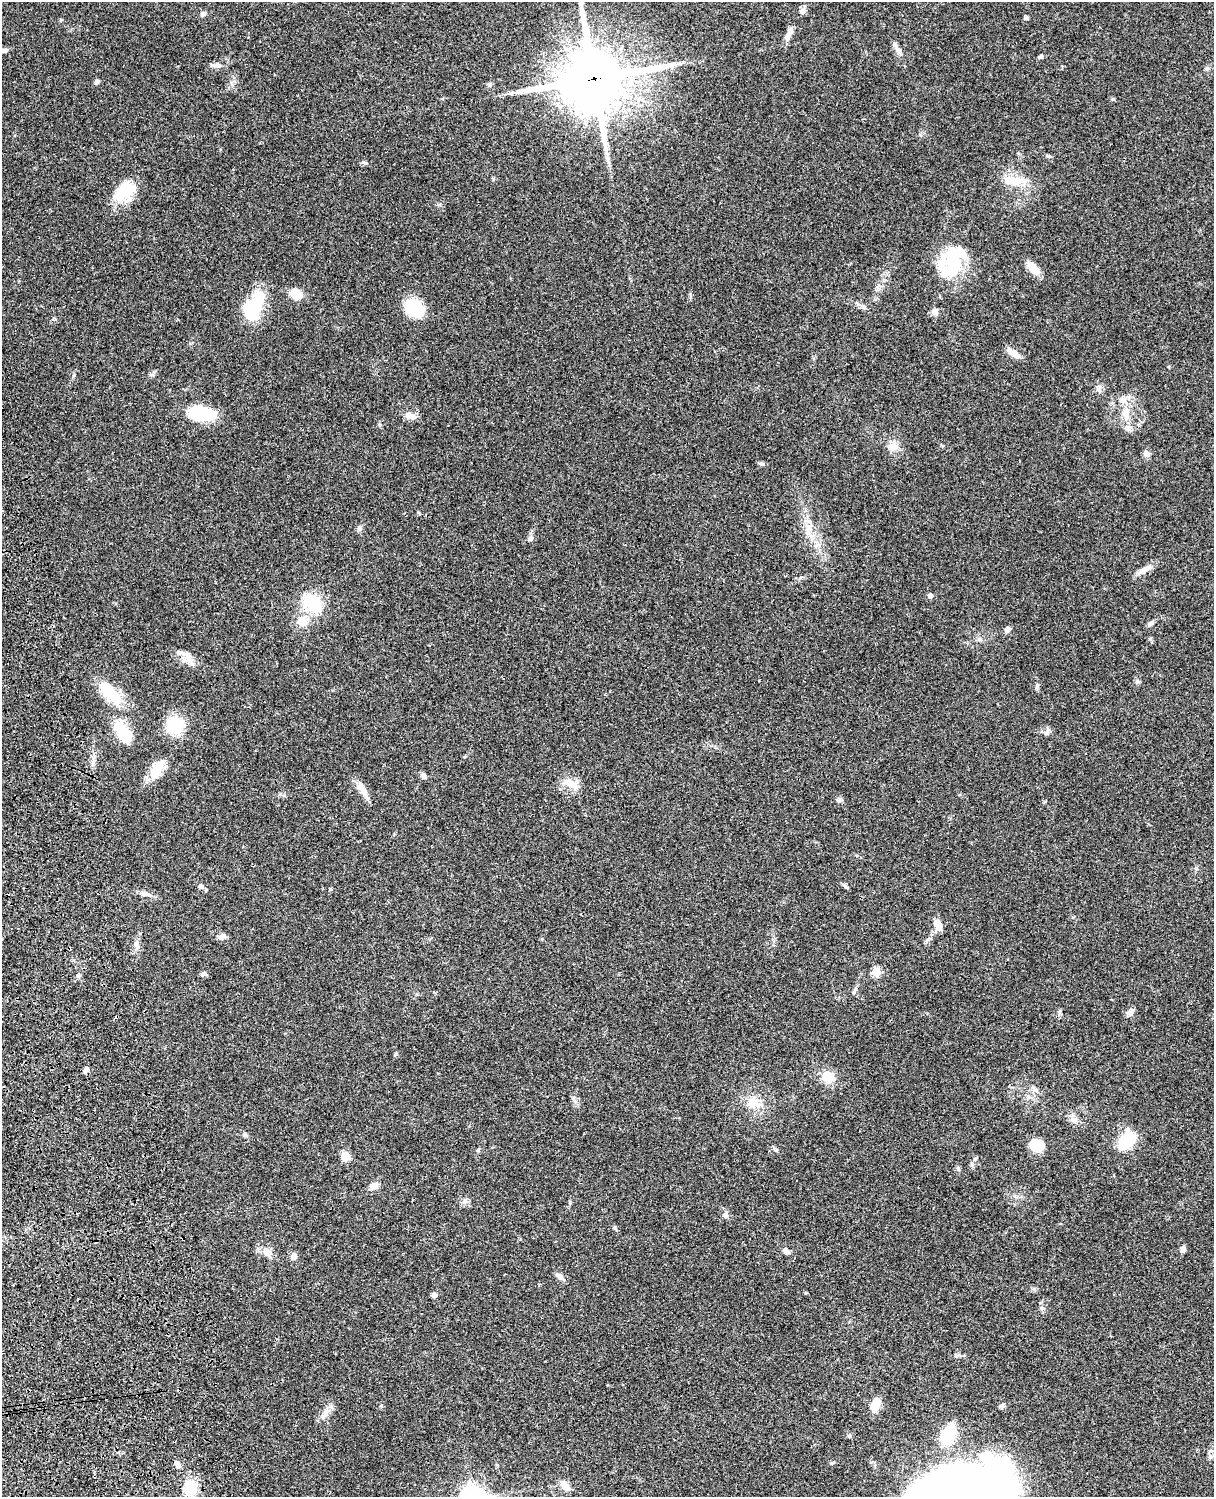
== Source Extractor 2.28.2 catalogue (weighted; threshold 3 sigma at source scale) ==
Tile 7 of 4 x 3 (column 3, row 2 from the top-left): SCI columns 2546-3757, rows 1773-3267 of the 5087 x 4926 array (HDU 1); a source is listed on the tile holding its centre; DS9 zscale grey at full resolution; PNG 1216 x 1499 px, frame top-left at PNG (2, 2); no overlay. Shown black and unused: <1% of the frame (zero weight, under 3 of 4 exposures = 6% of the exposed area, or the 3 px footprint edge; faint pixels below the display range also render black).
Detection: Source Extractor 2.28.2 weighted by HDU 2 'WHT'; one run over the whole footprint, this tile lists its part. Background 0.0876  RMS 0.0061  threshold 0.0273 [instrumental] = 3 sigma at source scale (4.5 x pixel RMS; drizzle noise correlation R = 1.50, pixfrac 1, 0.05/0.05 arcsec/px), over >= 5 px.
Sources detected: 95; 3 inside a brighter object's white glare — not listed; the other 92 listed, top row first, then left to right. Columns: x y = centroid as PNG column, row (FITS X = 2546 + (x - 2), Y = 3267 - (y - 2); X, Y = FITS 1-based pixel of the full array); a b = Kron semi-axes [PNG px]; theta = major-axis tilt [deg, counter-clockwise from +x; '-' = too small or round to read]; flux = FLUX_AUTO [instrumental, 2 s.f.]
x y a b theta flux
803 11 10 7 23 2.3
203 14 7 5 47 1.7
1026 18 4 4 - 1.6
789 34 17 7 63 3.9
4 50 10 6 21 1.8
899 51 12 6 -42 2.5
1041 56 5 5 - 1.1
217 65 15 6 -1 2.8
594 79 22 20 16 3600
97 82 7 5 12 1.3
490 84 6 5 - 1.1
1113 99 5 5 - 0.83
1048 156 9 3 -13 0.87
365 163 6 4 -18 0.87
493 179 6 3 72 0.62
1014 181 26 10 -2 12
125 191 28 19 34 18
954 264 30 18 65 28
1033 268 18 9 -46 6.6
296 294 12 9 -19 11
258 300 32 18 66 19
414 308 17 14 -42 30
934 312 9 7 -64 2.4
1014 354 18 7 -24 4.5
1099 388 10 4 63 1.5
1122 401 12 8 -9 3.9
1126 412 12 9 52 5.2
200 413 23 12 -7 42
410 416 16 8 -19 3.9
893 447 14 11 12 5.1
1146 454 8 7 - 2.6
761 464 6 5 - 1.2
360 528 8 6 56 1.4
808 529 12 8 -77 4.7
530 538 7 6 - 1.5
1145 569 22 6 21 4.2
930 596 6 5 - 1.9
312 603 19 16 -47 27
302 621 13 12 - 7.7
1150 623 9 5 44 1.5
1007 630 8 7 - 2
188 658 25 8 -60 5.2
1137 681 6 5 - 1.1
110 693 39 16 -46 20
175 725 16 15 - 22
122 731 34 15 -55 17
1047 733 8 6 68 1.5
157 770 26 13 62 11
424 776 9 6 -62 1.5
570 783 22 10 -22 7.1
364 793 15 9 -63 4.6
839 800 8 4 -9 1.2
201 886 8 6 -24 1.5
845 886 10 4 -45 1.2
145 894 13 7 -12 3.2
938 924 12 8 -64 5.4
222 936 10 7 1 2.3
136 945 14 5 -63 2
876 972 5 5 - 25
204 974 8 6 -16 1.4
1130 1012 9 7 13 2.2
86 1070 7 5 47 2
828 1077 11 10 - 12
1033 1088 8 5 -32 1.5
753 1103 17 14 16 8.6
1075 1120 7 6 - 2.1
1127 1141 21 14 49 23
1037 1145 13 12 - 16
775 1149 8 4 -45 1.2
346 1156 5 5 - 21
975 1159 7 5 44 1.2
958 1168 7 5 -64 1.1
374 1186 11 9 20 3.5
465 1201 7 5 46 1.5
725 1215 7 7 - 2.2
1183 1249 7 6 - 1.9
786 1251 8 5 -45 2.8
267 1253 14 9 -47 4.1
294 1256 8 7 - 2.9
560 1276 11 7 -42 2.7
434 1295 6 6 - 1.7
875 1405 13 8 70 9.8
381 1406 5 3 - 0.6
1002 1406 7 5 77 1.3
325 1413 13 6 64 3.6
948 1435 25 12 67 24
849 1436 6 4 -24 0.93
1210 1457 6 6 - 1.2
177 1464 9 6 -58 1.9
565 1485 12 7 -53 6.4
190 1488 19 15 -87 16
963 1491 76 35 14 940
Overlapping masked pixels (flux is a lower limit): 1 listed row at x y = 594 79
Isophote crosses this tile's border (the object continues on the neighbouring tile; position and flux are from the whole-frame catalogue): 2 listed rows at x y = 594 79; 963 1491
Unlisted compact peaks at least as high as the median listed source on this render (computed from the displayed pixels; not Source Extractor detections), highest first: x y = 1037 686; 330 889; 74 375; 152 375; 690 294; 1042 1308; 280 794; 439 205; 614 1228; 831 1463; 573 1098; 1196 868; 55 319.